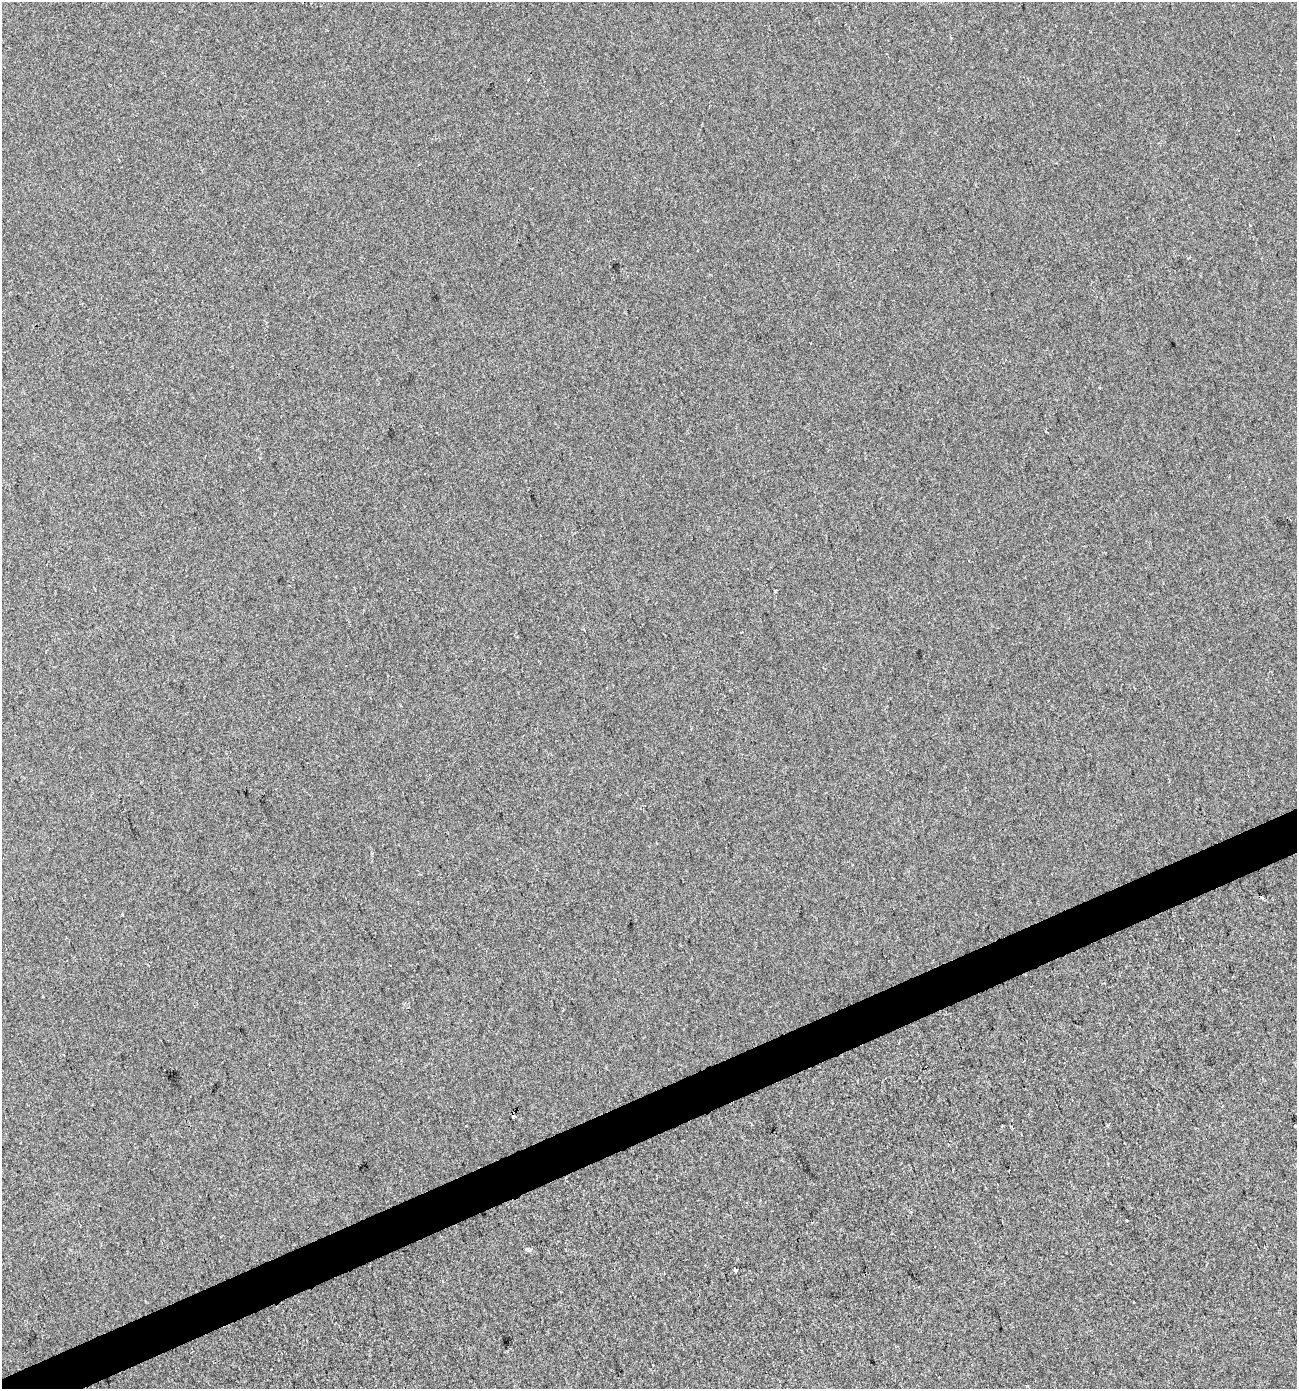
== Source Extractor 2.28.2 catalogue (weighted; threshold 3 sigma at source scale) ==
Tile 7 of 4 x 4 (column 3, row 2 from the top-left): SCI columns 2671-3965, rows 2776-4162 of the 5395 x 5549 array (HDU 1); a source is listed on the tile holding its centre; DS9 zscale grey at full resolution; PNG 1299 x 1391 px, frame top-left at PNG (2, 2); no overlay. Shown black and unused: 3% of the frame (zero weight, under 2 of 3 exposures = <1% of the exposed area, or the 3 px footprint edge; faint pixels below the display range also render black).
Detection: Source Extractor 2.28.2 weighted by HDU 2 'WHT'; one run over the whole footprint, this tile lists its part. Background 1.49e-05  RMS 0.0056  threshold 0.0254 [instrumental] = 3 sigma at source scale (4.5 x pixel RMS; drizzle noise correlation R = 1.50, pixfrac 1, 0.0396/0.0396 arcsec/px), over >= 5 px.
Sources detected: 7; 2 cosmic-ray / hot-pixel residue — not listed; the other 5 listed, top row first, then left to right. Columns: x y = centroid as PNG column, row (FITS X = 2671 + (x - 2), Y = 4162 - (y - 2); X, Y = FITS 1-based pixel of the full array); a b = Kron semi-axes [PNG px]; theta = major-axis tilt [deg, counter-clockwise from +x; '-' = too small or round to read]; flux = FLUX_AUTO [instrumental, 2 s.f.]
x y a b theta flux
563 1010 3 3 - 0.73
466 1126 3 2 - 0.71
1127 1221 3 3 - 1.7
527 1249 5 4 - 1.8
736 1270 3 3 - 1.6